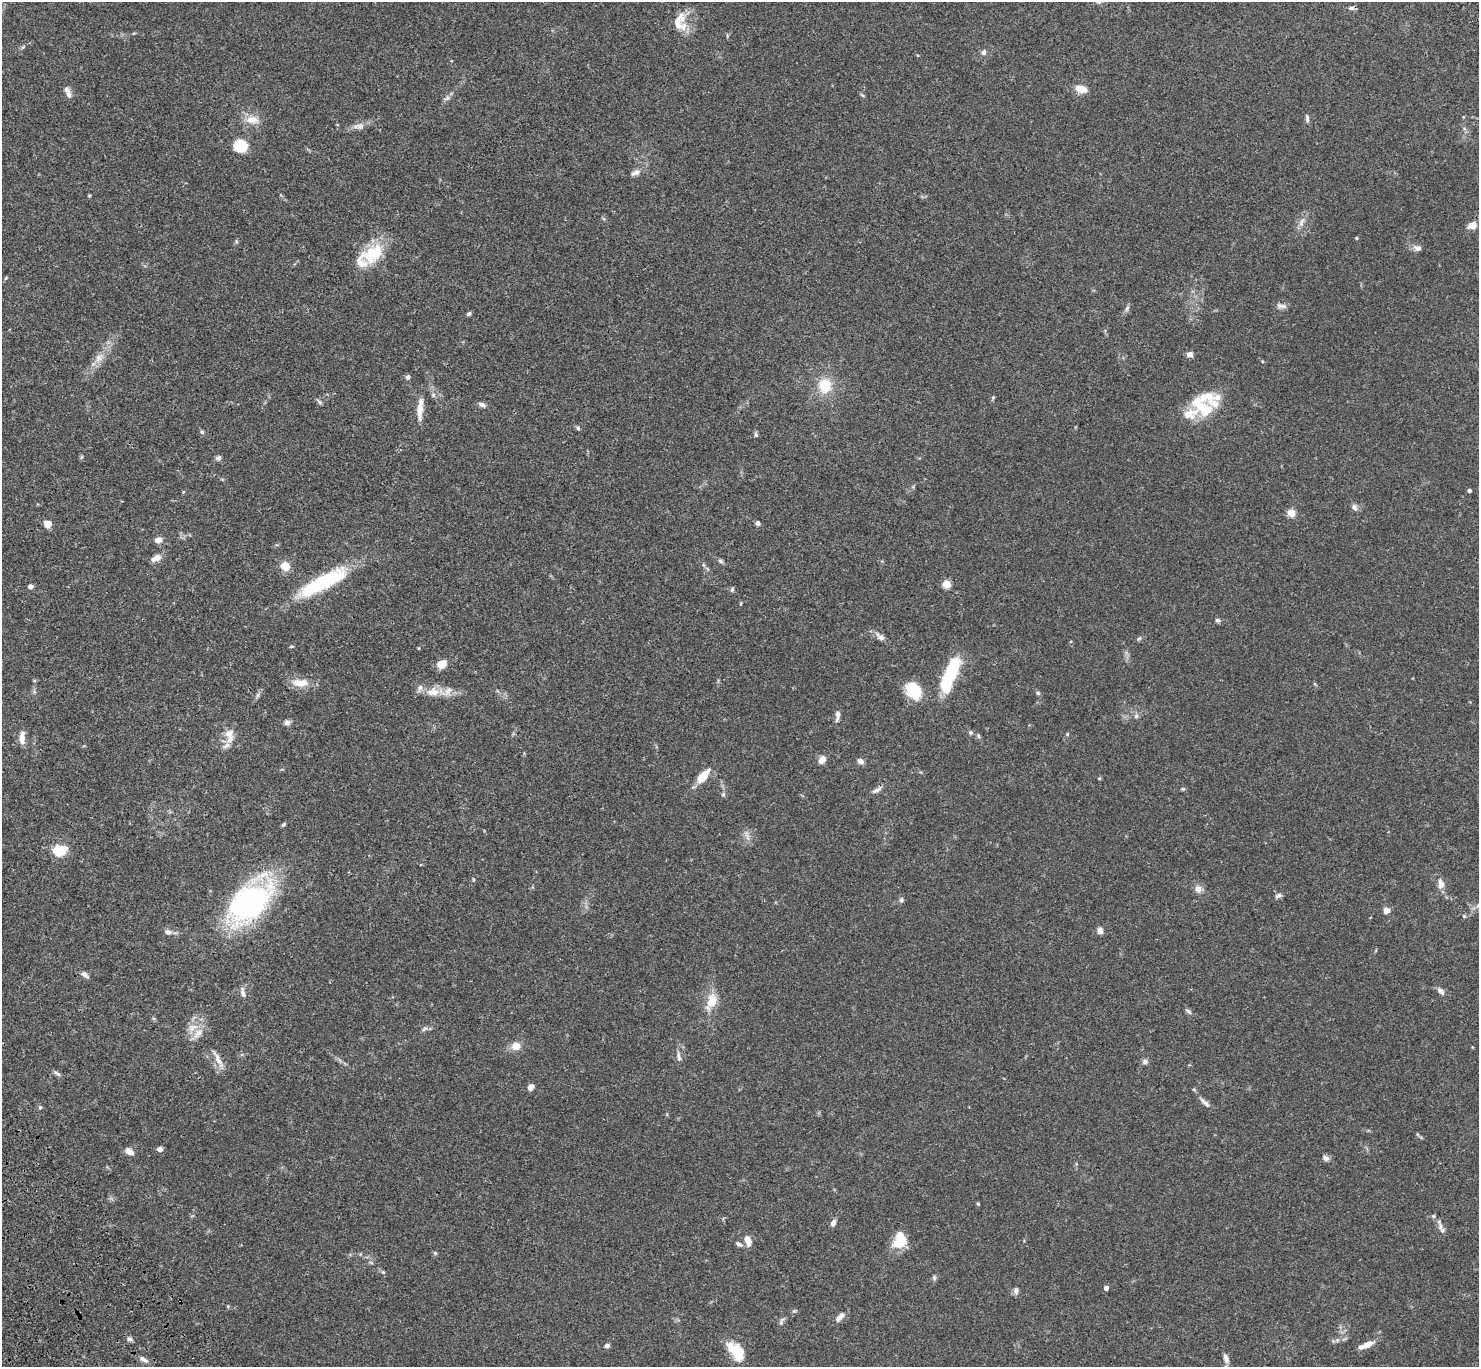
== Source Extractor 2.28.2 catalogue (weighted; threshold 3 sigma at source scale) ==
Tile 7 of 4 x 4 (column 3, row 2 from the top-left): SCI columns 3053-4529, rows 2974-4338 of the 6107 x 6088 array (HDU 1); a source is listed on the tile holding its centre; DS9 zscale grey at full resolution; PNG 1481 x 1369 px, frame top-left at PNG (2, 2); no overlay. Shown black and unused: <1% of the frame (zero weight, under 3 of 4 exposures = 6% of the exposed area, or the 3 px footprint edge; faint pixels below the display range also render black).
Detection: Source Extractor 2.28.2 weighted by HDU 2 'WHT'; one run over the whole footprint, this tile lists its part. Background 0.0643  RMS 0.0058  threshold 0.0261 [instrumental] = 3 sigma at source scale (4.5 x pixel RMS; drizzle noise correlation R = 1.50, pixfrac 1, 0.05/0.05 arcsec/px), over >= 5 px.
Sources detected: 149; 3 inside a brighter object's white glare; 1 cosmic-ray / hot-pixel residue — not listed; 11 inside a brighter listed object's ellipse — not listed separately; the other 134 listed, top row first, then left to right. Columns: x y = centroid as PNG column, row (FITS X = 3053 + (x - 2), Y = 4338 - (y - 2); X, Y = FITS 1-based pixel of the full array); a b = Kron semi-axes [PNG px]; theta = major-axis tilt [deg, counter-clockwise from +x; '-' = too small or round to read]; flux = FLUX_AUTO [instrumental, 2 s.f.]
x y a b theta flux
1351 8 9 5 0 1.5
678 22 25 14 61 9.7
983 52 7 6 - 2
1081 89 9 6 -16 8.7
68 94 13 7 -75 3
862 95 7 3 -36 0.77
447 98 11 6 21 1.8
1307 119 12 5 -89 1.5
252 120 20 11 -8 7
360 126 13 10 9 3.3
241 146 12 10 -14 18
635 173 14 7 25 2.7
89 195 5 3 - 0.49
1301 222 15 6 68 3.4
1472 225 10 8 23 4.4
1356 238 4 4 - 0.51
1417 248 11 7 -17 2.7
373 254 33 21 42 22
6 278 6 3 38 0.6
1281 306 15 6 -11 2.4
1127 308 8 5 72 1.4
469 313 6 4 33 1
1190 354 7 6 - 2.8
99 358 15 10 53 5.4
1262 361 5 3 - 0.49
408 377 6 5 - 1.4
825 386 16 14 -81 15
433 395 6 5 - 1.2
993 397 5 5 - 0.73
319 402 8 5 -39 1.1
482 405 10 5 -19 2
1202 407 32 20 -50 22
420 410 27 8 87 6.6
578 428 6 5 - 0.89
202 432 6 5 - 1.1
756 435 6 5 - 1
81 457 6 4 70 0.73
218 458 7 6 - 1.7
1469 491 4 4 - 1.2
1354 507 10 6 -52 2.2
1291 513 5 4 - 19
758 523 5 5 - 1.8
47 524 7 6 - 5.4
158 540 7 5 8 5
156 558 13 7 23 3.7
720 561 8 5 -27 1.2
285 566 8 7 - 9.4
322 583 62 15 28 45
947 584 5 5 - 21
30 586 5 5 - 2.3
732 589 6 5 - 0.88
1217 620 6 5 - 1.4
880 637 15 7 -41 3.1
1139 638 7 4 44 0.95
291 646 6 3 1 0.61
419 648 5 3 - 0.51
441 664 11 8 29 6
949 675 28 18 51 21
301 683 24 10 -1 8.1
433 692 18 12 5 7.7
914 693 19 16 -73 14
1038 693 5 5 - 0.89
258 695 7 4 72 1.1
837 715 14 5 83 2.5
1136 716 6 6 - 1.3
287 723 9 7 14 1.8
970 732 6 6 - 1
1067 734 4 4 - 0.62
229 735 23 11 -88 7
978 736 6 4 -88 0.86
22 737 15 7 88 4.9
822 760 7 5 57 6.3
860 761 7 6 - 2.5
703 776 20 9 48 9.5
1099 778 5 4 - 0.58
1183 789 5 4 - 0.81
877 790 16 5 31 2.5
723 794 7 5 68 1.1
283 824 7 4 44 0.88
747 836 11 4 -67 2.1
59 851 7 6 - 41
473 880 6 3 -81 0.62
1441 884 13 8 -85 4.1
1198 889 10 9 - 3.4
1278 896 10 5 27 1.7
901 900 7 6 - 1.2
250 902 41 23 45 150
1478 905 6 6 - 1.3
1386 911 8 8 - 2.7
1464 916 6 3 -45 0.67
1100 930 7 6 - 3.2
168 932 10 7 -15 2.4
85 974 9 6 -35 2.5
1440 991 12 7 -39 2.2
243 992 16 6 -76 2.5
711 1001 23 14 75 9.9
1188 1011 11 5 -37 1.3
192 1027 17 10 24 6.5
424 1029 9 5 37 1.4
516 1046 8 8 - 6.2
679 1057 15 5 -80 2.1
218 1059 26 6 -62 4.5
1145 1062 7 7 - 1.9
57 1073 12 5 -28 1.5
531 1087 8 6 51 2.8
1194 1089 5 5 - 0.68
1205 1103 18 6 -43 2.8
40 1107 5 5 - 0.79
160 1149 4 4 - 4.2
129 1151 11 7 -36 3.2
1326 1158 10 6 -29 1.9
978 1204 5 4 - 0.59
1433 1216 6 5 - 0.83
833 1223 8 5 68 2.2
1440 1227 14 6 -81 2.6
900 1240 19 12 78 15
748 1241 12 6 -70 5.7
739 1244 9 5 -26 1.8
435 1253 5 4 - 0.71
383 1272 6 5 - 0.9
934 1278 7 5 -89 1.2
1106 1288 4 4 - 2.9
1016 1290 9 7 89 1.9
228 1306 4 4 - 0.6
794 1311 6 4 18 0.71
840 1317 14 6 46 3.2
781 1322 12 5 70 1.5
129 1339 7 6 - 1.6
1337 1340 6 5 - 1.2
1367 1345 14 6 21 5.4
607 1346 6 5 - 1.7
736 1351 23 12 -46 16
1226 1358 13 7 -71 2.8
143 1359 13 6 -29 2.6
Isophote crosses this tile's border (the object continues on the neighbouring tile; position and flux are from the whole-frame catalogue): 1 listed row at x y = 1478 905